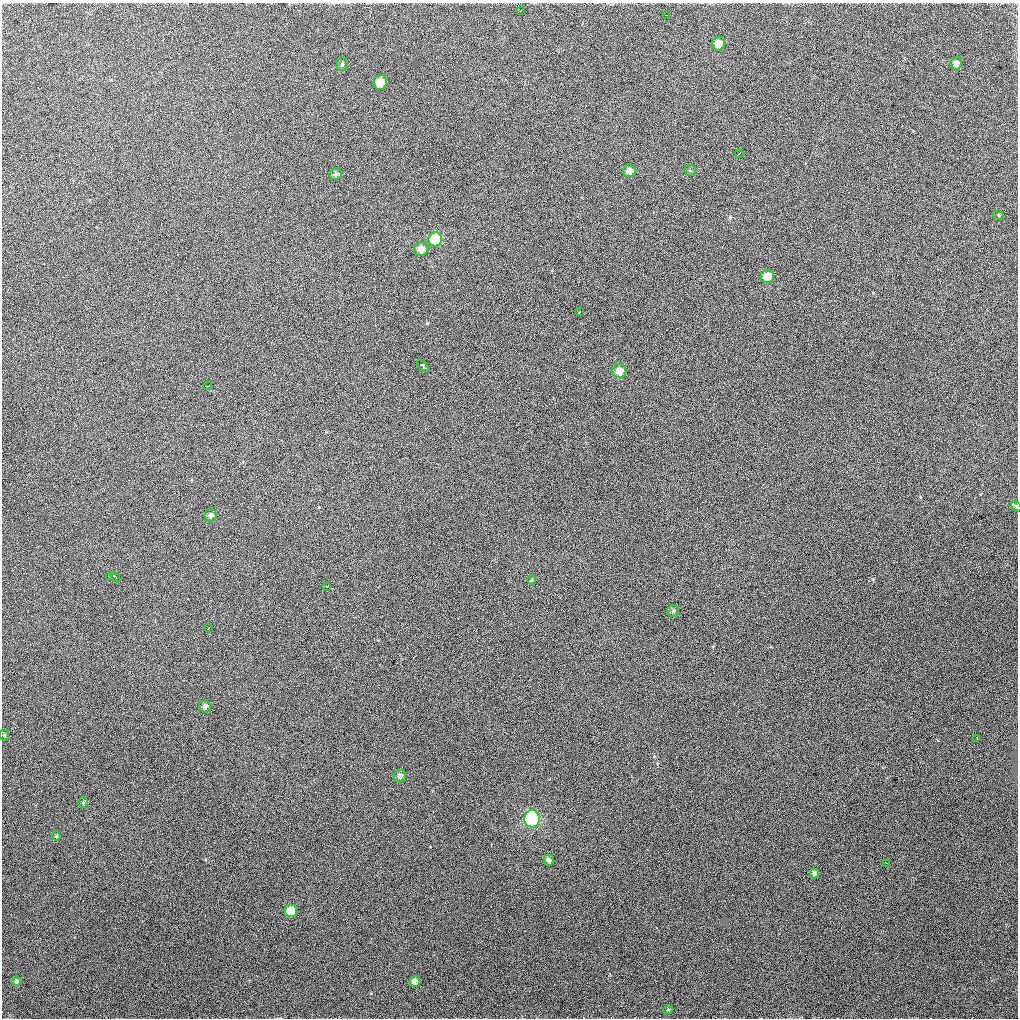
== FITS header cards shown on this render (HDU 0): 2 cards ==
NAXIS1  =                 1016 / length of data axis 1
NAXIS2  =                 1016 / length of data axis 2

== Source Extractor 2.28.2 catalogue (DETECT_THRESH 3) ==
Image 1016 x 1016 px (HDU 0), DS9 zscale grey, 1 PNG px = 1 image px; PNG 1020 x 1020 px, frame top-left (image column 1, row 1016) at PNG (2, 3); each listed source drawn as its Kron ellipse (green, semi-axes under 4 px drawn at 4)
Background 2770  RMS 27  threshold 80.1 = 3 sigma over >= 5 px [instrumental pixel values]
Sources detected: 40; all 40 listed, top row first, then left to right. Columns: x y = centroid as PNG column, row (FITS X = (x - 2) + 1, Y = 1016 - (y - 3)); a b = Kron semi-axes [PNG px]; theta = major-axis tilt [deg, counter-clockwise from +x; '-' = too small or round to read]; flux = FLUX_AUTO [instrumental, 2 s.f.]
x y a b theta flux
520 11 3 2 - 1200
667 15 2 2 - 1300
718 44 7 6 - 19000
956 63 6 5 - 9200
342 64 7 5 88 3700
380 82 7 7 - 18000
739 154 4 2 - 2300
690 170 6 5 - 2600
630 171 6 6 - 12000
336 174 6 6 - 5600
999 215 5 4 - 2200
435 239 7 7 - 64000
421 249 7 7 - 14000
767 277 7 6 - 26000
579 312 4 2 - 1500
423 366 8 3 -48 7900
619 371 7 7 - 16000
208 386 4 2 - 1800
1016 506 6 4 -49 2300
210 515 6 6 - 6000
110 576 4 3 - 19000
115 577 6 2 -47 4000
532 580 5 4 - 2200
327 587 3 3 - 2300
673 611 6 6 - 3900
208 628 3 2 - 1200
205 707 6 6 - 5100
4 735 5 5 - 2500
977 738 3 2 - 1300
400 776 6 5 - 5400
83 803 5 4 - 2300
532 819 8 8 - 210000
56 836 4 4 - 1900
549 860 5 4 - 5200
887 863 4 2 - 1100
814 873 5 4 - 5800
291 911 6 6 - 29000
16 981 5 4 - 3800
415 981 5 5 - 10000
668 1010 5 3 - 1700
At the frame edge (FLAGS 8, measured only in part): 1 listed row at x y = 1016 506

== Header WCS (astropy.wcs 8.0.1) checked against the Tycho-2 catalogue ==
Header WCS as astropy/WCSLIB reads it (applying the file's SIP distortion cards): RA---SIN-SIP/DEC--SIN-SIP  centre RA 15:14:00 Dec -18:37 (228.50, -18.61 deg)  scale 2.76 arcsec/px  FOV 46.7' x 46.6'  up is +16 deg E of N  parity normal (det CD < 0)
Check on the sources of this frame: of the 40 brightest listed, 16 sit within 4.0 arcsec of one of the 30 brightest Tycho-2 stars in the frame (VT <= 12.04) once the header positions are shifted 0.86 arcsec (0.61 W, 0.61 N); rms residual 1.32 arcsec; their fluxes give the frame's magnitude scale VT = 20.10 - 2.5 log10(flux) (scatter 0.50 mag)
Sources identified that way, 15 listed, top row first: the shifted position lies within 4.0 arcsec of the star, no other Tycho-2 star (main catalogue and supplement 1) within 8.0 arcsec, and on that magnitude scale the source's flux lands within +1.5 / -3 mag of the star's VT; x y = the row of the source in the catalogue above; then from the Tycho-2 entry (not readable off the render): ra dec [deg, ICRS J2000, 3 dp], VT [Tycho-2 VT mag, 2 dp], TYC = Tycho-2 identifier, HIP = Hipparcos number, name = IAU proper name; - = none
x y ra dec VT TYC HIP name
718 44 228.440 -18.227 9.88 6174-218-1 - -
956 63 228.251 -18.193 10.33 6174-324-1 - -
630 171 228.481 -18.338 9.97 6174-578-1 - -
336 174 228.709 -18.401 11.11 6174-407-1 - -
435 239 228.617 -18.429 6.79 6174-156-1 74593 -
421 249 228.626 -18.439 8.32 6174-1340-1 - -
767 277 228.350 -18.388 10.16 6174-445-1 - -
619 371 228.445 -18.488 9.89 6174-256-1 - -
532 580 228.467 -18.660 10.60 6174-3-1 - -
4 735 228.845 -18.882 11.58 6178-72-1 - -
400 776 228.528 -18.832 10.25 6178-27-1 - -
549 860 228.394 -18.863 10.84 6178-60-1 - -
814 873 228.184 -18.818 9.30 6178-50-1 - -
291 911 228.584 -18.953 7.23 6178-107-1 - -
16 981 228.784 -19.062 10.91 6178-585-1 - -